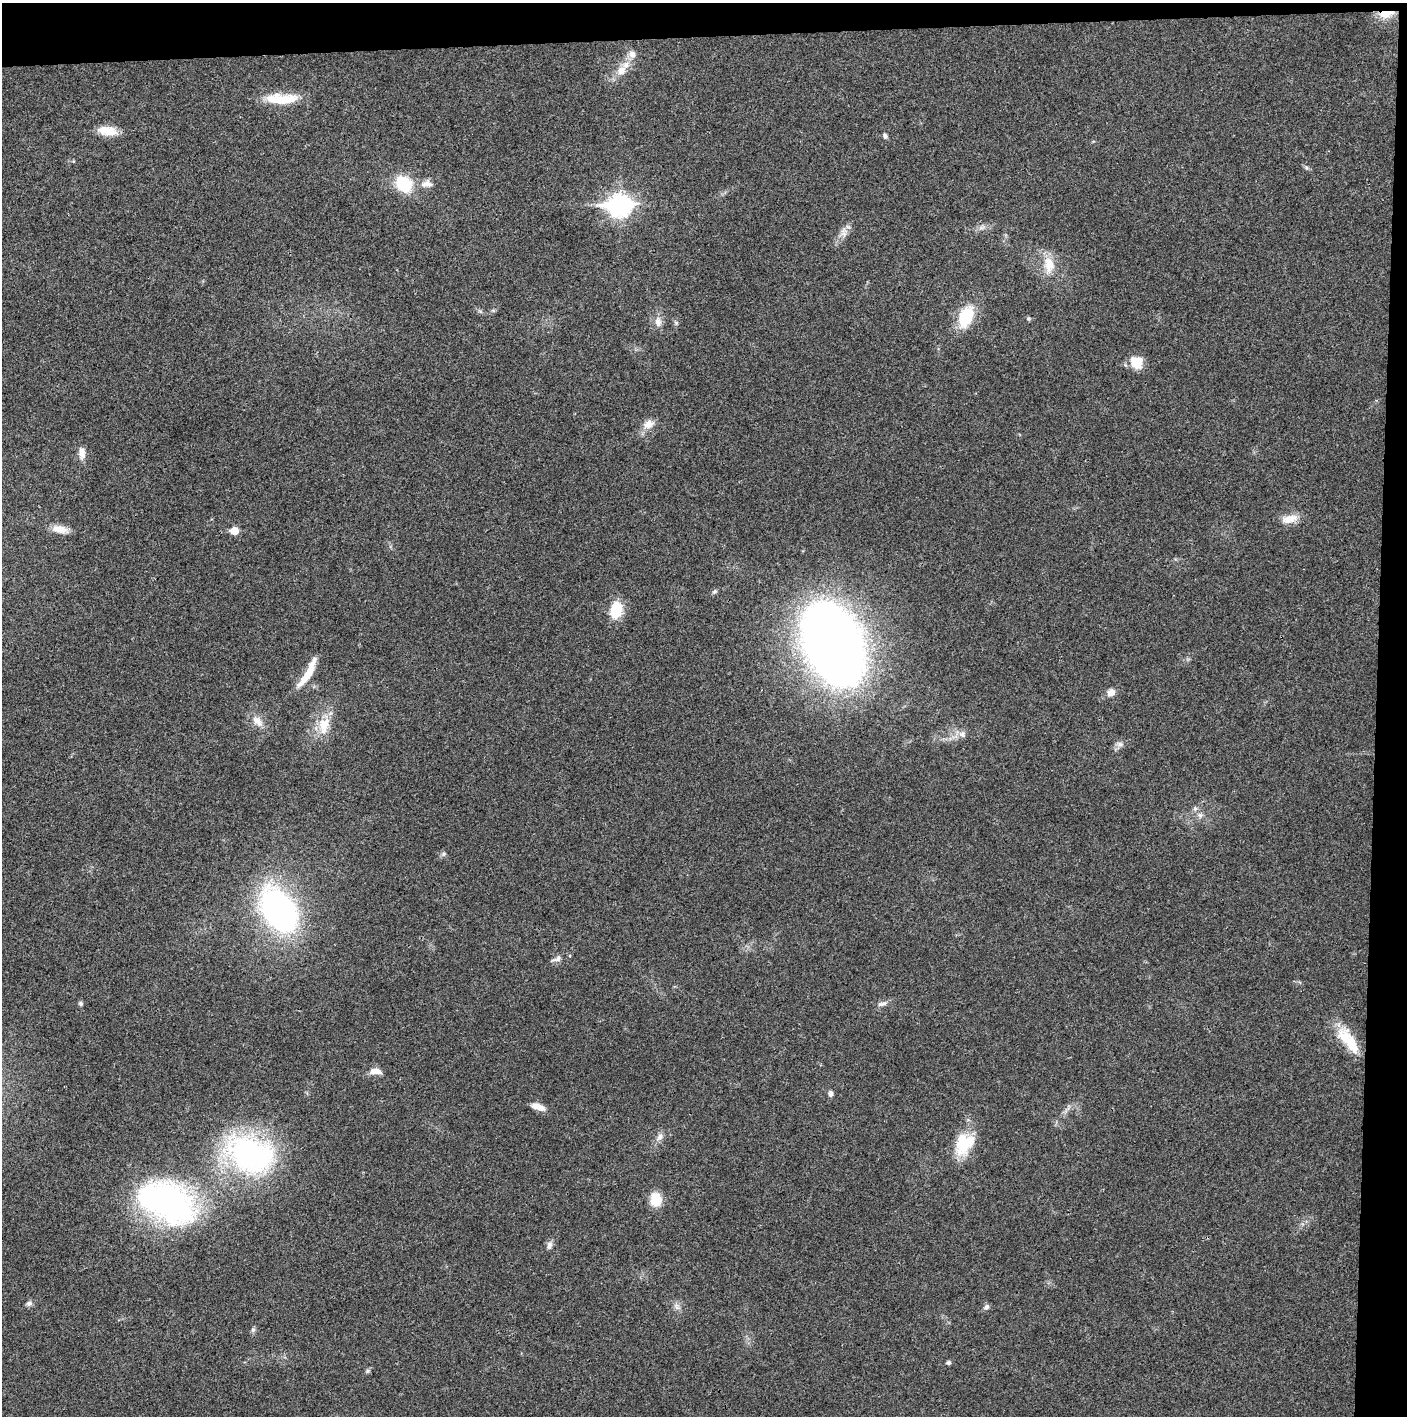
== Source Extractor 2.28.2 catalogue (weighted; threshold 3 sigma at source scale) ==
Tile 3 of 3 x 3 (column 3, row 1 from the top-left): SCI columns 2812-4216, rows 2828-4241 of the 4221 x 4243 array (HDU 1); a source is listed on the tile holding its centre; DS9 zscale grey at full resolution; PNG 1409 x 1418 px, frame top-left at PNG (2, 3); no overlay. Shown black and unused: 5% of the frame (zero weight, under 3 of 4 exposures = <1% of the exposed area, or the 3 px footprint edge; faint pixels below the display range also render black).
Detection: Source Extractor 2.28.2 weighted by HDU 2 'WHT'; one run over the whole footprint, this tile lists its part. Background 0.0209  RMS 0.0041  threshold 0.0186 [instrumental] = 3 sigma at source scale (4.5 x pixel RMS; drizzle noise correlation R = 1.50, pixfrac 1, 0.05/0.05 arcsec/px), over >= 5 px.
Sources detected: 52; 1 inside a brighter listed object's ellipse — not listed separately; the other 51 listed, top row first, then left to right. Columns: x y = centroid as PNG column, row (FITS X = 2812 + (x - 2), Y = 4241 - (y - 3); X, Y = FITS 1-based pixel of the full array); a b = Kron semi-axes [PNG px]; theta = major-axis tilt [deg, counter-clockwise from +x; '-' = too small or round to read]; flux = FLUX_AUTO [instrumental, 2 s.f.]
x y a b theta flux
1386 13 15 8 8 7.3
632 54 11 9 -44 2.4
621 71 13 10 33 4.2
282 99 40 12 0 12
108 131 22 10 -8 7.1
885 136 7 5 -56 0.98
427 183 15 10 7 3.2
404 184 15 12 -42 19
620 206 11 8 1 230
844 232 14 8 -86 2.5
1049 264 22 12 -87 7
966 317 23 14 68 16
658 322 14 9 -86 3
676 323 6 5 - 0.67
1136 362 13 13 - 8.2
648 424 15 11 34 3.8
82 453 15 8 -85 3
1289 519 23 10 12 4.9
60 529 19 8 -12 4.6
234 531 6 5 - 8.1
714 591 7 5 43 0.81
616 610 14 10 80 15
833 644 52 31 -65 640
308 673 38 8 60 9.4
1111 692 11 9 41 2.6
257 721 19 10 -50 4.1
324 724 20 15 60 8.6
962 734 10 9 - 2.1
1120 744 9 6 -2 1.5
1195 808 6 6 - 0.95
1200 815 8 6 -88 1.4
279 910 35 22 -57 130
557 959 15 7 21 1.9
81 1003 6 5 - 0.86
882 1004 15 5 16 1.6
1348 1040 39 14 -53 13
375 1071 15 7 0 3.2
830 1094 7 6 - 1.3
538 1107 16 7 -19 3.9
660 1137 11 7 59 1.9
964 1144 29 21 58 15
250 1154 60 40 -22 85
656 1199 17 13 -83 7.4
166 1202 63 39 -24 110
549 1245 11 7 69 1.6
29 1303 8 7 - 1.2
677 1306 10 4 -82 1.3
986 1307 8 6 38 1.2
253 1330 6 5 - 0.85
949 1362 5 5 - 0.83
368 1371 7 5 31 0.75
Overlapping masked pixels (flux is a lower limit): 2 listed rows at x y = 1386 13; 166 1202
Unlisted compact peaks at least as high as the median listed source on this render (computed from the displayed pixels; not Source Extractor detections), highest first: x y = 444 854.